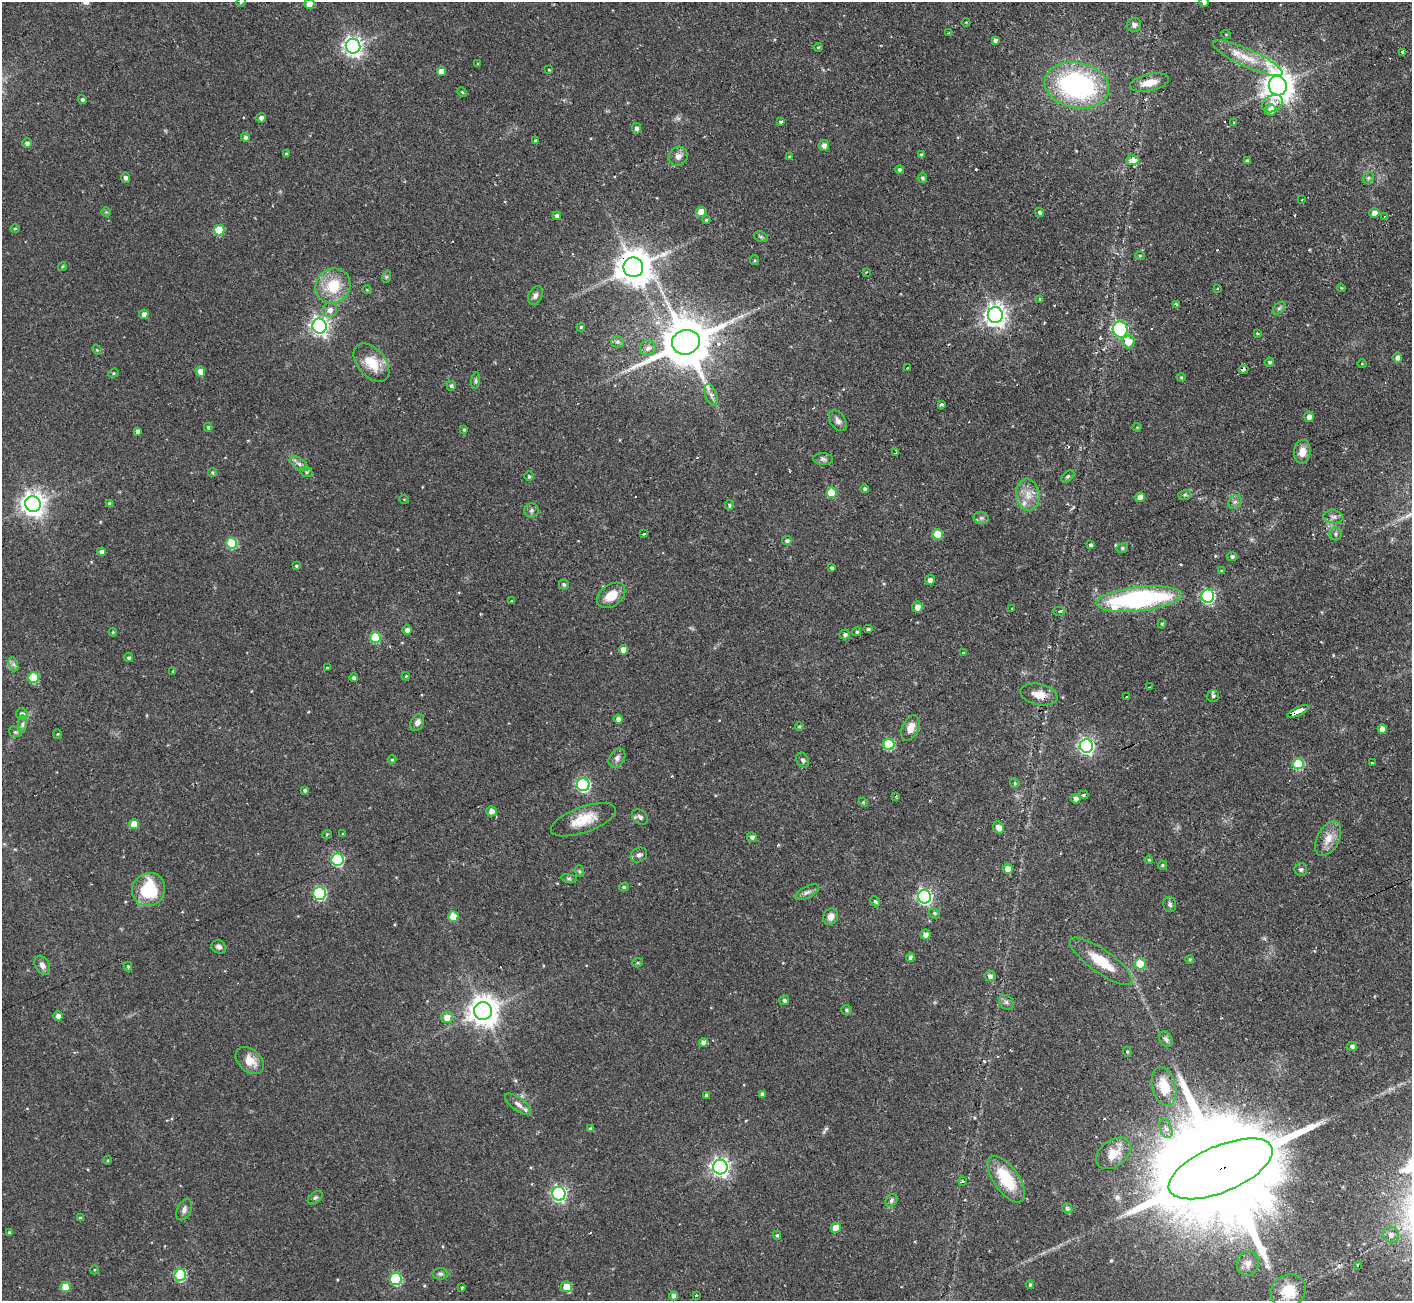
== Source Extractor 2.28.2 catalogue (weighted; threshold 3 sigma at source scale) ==
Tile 10 of 4 x 4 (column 2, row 3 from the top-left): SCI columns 1411-2820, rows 1447-2745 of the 5641 x 5624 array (HDU 1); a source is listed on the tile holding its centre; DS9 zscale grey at full resolution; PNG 1414 x 1303 px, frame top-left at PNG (2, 2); each listed source drawn as its Kron ellipse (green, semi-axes under 4 px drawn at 4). Shown black and unused: <1% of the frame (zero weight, under 2 of 3 exposures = <1% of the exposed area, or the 3 px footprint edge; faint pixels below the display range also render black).
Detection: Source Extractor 2.28.2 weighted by HDU 2 'WHT'; one run over the whole footprint, this tile lists its part. Background 0.0722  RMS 0.0059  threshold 0.0263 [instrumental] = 3 sigma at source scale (4.5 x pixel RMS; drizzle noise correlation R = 1.50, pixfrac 1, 0.05/0.05 arcsec/px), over >= 5 px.
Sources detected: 283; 1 too faint to see at this stretch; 1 inside a brighter object's white glare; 12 cosmic-ray / hot-pixel residue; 1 long thin detection or spike segment (spike, bleed or trail) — neither listed nor drawn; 3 inside a brighter listed object's ellipse — not listed separately; the other 265 listed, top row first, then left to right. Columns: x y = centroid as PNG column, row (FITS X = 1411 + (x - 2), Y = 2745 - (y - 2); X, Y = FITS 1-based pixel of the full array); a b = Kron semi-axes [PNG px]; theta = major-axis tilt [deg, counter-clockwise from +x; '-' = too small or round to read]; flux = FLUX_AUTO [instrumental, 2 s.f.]
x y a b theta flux
241 2 5 4 - 0.57
1204 2 5 4 - 1.8
309 4 5 5 - 5.8
966 22 4 3 - 0.44
1134 25 7 7 - 2.1
948 33 3 3 - 1.3
1226 34 5 3 - 0.47
995 40 4 4 - 1.6
353 46 7 7 - 280
818 47 4 4 - 0.69
1403 52 4 3 - 3.9
1248 58 38 9 -24 14
478 63 4 2 - 0.42
549 70 4 3 - 0.48
441 71 4 4 - 5.1
1150 83 19 8 12 8
1077 85 32 23 -11 110
1278 86 10 9 - 860
462 92 5 4 - 0.64
82 100 4 4 - 1.3
1272 104 11 8 28 4.9
1271 110 5 5 - 7.2
261 118 5 5 - 2
780 121 3 3 - 5.6
1234 123 3 3 - 1.6
636 128 5 4 - 1.7
245 137 4 4 - 1.4
536 141 4 3 - 1.1
27 143 5 5 - 2
824 145 5 5 - 3
286 154 4 3 - 0.71
921 155 4 4 - 1.5
678 156 10 9 - 3.3
789 156 3 3 - 0.55
1133 160 6 5 - 5.5
1247 161 4 4 - 1.3
899 170 4 4 - 1.5
125 178 5 4 - 1.8
922 178 5 4 - 1.3
1368 178 6 5 - 1.2
1302 200 3 2 - 0.96
106 212 5 4 - 0.69
701 212 5 5 - 10
1039 212 5 4 - 1.4
1374 213 5 5 - 4.6
557 216 4 4 - 1.8
1384 216 3 3 - 0.77
706 220 4 4 - 0.69
15 228 5 3 - 0.62
219 230 5 5 - 23
761 237 7 5 -18 1.1
1140 256 5 4 - 0.71
755 260 5 4 - 0.68
62 267 4 3 - 0.56
633 267 10 10 - 1300
866 272 3 2 - 0.81
386 277 6 4 72 0.86
333 286 18 17 - 20
1341 288 4 3 - 0.59
1217 289 3 2 - 0.67
367 290 4 3 - 0.48
535 295 10 6 64 2.3
1040 299 4 4 - 0.78
1176 305 3 3 - 1.7
1279 308 7 4 45 1.3
330 310 7 7 - 3.5
144 314 4 4 - 3.4
995 315 8 7 - 400
320 326 7 7 - 240
581 327 4 4 - 0.71
1120 329 8 7 - 70
1257 333 4 3 - 0.63
618 342 6 5 - 1.2
686 342 14 12 17 3100
1128 342 6 6 - 8.3
648 348 8 7 - 2.8
97 350 5 4 - 0.62
1397 357 5 5 - 2.5
1269 362 5 4 - 1.2
371 363 22 13 -49 14
1362 364 4 3 - 0.45
907 368 2 2 - 0.59
1243 370 5 4 - 6.9
200 372 5 5 - 5.2
113 373 5 4 - 0.76
1181 377 4 4 - 0.68
475 380 8 4 82 1.1
451 386 5 4 - 0.95
711 395 11 5 -71 2.5
941 405 4 3 - 1.5
1309 417 5 5 - 3.4
838 421 12 7 -55 2.7
208 427 4 4 - 0.94
1137 427 4 4 - 0.6
464 430 4 4 - 0.82
137 431 4 3 - 2
1302 452 12 8 82 5.8
896 453 3 3 - 1.7
823 459 10 6 -2 1.8
299 464 10 5 -37 2.2
212 472 4 4 - 0.96
306 472 6 5 - 0.96
529 476 5 5 - 0.86
1068 476 7 4 41 1
865 489 4 4 - 1.3
831 493 5 5 - 20
1028 495 16 11 -82 7.5
1185 495 6 5 - 0.98
1140 497 4 4 - 5.3
404 499 4 3 - 0.46
1235 502 7 6 - 1.7
33 504 8 7 - 480
110 504 4 4 - 2
729 505 5 4 - 0.87
531 511 7 7 - 1.6
1333 517 10 6 -8 2.4
981 518 8 6 -19 1.5
644 533 4 3 - 2.7
937 534 5 5 - 15
1336 534 6 6 - 1.4
787 541 5 4 - 1.3
231 543 5 5 - 30
1090 545 3 3 - 1.1
1122 548 6 5 - 1.2
102 552 4 4 - 2.3
1232 556 5 4 - 1.5
296 566 4 4 - 0.74
831 568 4 4 - 1.1
1221 571 4 4 - 0.7
930 580 5 5 - 2.4
564 584 5 5 - 1.2
611 595 16 10 37 9.6
1208 596 6 6 - 110
1139 599 43 12 6 110
512 601 3 3 - 3.8
917 607 5 5 - 4.3
1012 608 3 2 - 0.87
1059 611 6 3 -1 0.99
1162 624 5 4 - 0.77
868 629 5 3 - 1.1
407 630 5 4 - 2.3
113 632 4 4 - 0.63
857 632 4 4 - 1.1
845 635 5 5 - 1.6
375 637 5 5 - 27
623 650 4 4 - 5
963 652 3 3 - 0.89
129 658 4 4 - 1.3
13 664 7 4 -71 1.4
327 668 3 3 - 1.4
173 671 3 3 - 0.59
406 676 4 3 - 0.52
34 678 5 5 - 26
354 678 4 4 - 1.6
1150 687 3 3 - 1.2
1039 695 19 10 -12 7.3
1213 696 6 5 - 1.2
1127 697 2 2 - 0.64
1298 711 11 3 25 41
22 714 6 5 - 2.3
618 719 5 4 - 2.8
417 722 9 6 65 3
22 724 8 4 82 1.6
799 726 4 3 - 0.78
910 728 13 8 65 6.3
1382 729 5 4 - 4.6
15 732 7 5 -20 1
58 734 5 3 - 0.53
889 745 5 5 - 39
1086 746 7 6 - 160
617 758 10 7 57 2.6
392 760 4 4 - 0.63
803 760 8 6 -59 1.6
1372 763 4 3 - 0.63
1298 764 5 5 - 32
1015 783 5 4 - 0.7
583 785 6 6 - 85
305 790 4 4 - 1.3
1083 795 5 4 - 1.2
896 796 4 3 - 0.65
1076 799 4 4 - 2.6
863 802 5 3 - 0.56
491 811 5 5 - 3.6
640 817 9 6 -42 2.1
583 820 34 13 19 14
134 824 5 5 - 9.9
998 828 6 5 - 4.5
327 834 5 3 - 0.54
343 834 3 3 - 0.52
752 837 5 5 - 1.8
1328 839 18 11 63 7.5
639 855 9 7 31 2
337 860 6 6 - 61
1149 860 4 4 - 0.66
1162 865 5 4 - 0.86
1008 869 5 5 - 5.6
1301 870 6 6 - 1.2
579 871 6 4 -72 0.86
569 878 8 4 -8 1
624 887 5 4 - 0.93
149 890 17 16 - 33
807 892 13 5 27 2.4
319 893 6 6 - 68
925 897 7 6 - 140
875 901 5 4 - 1.2
1170 904 7 6 - 1.5
935 913 5 4 - 0.98
453 917 5 5 - 12
831 917 8 7 - 4.1
925 935 5 5 - 3.1
219 947 8 6 -28 2
910 957 4 4 - 1.8
1190 959 4 4 - 0.93
1101 961 37 11 -35 19
638 963 5 4 - 0.81
1140 964 5 5 - 21
42 965 10 7 -61 3.1
128 966 5 4 - 1.1
990 976 5 5 - 2.7
784 1000 5 4 - 1.7
1006 1002 8 6 -45 1.7
846 1010 5 5 - 1
483 1011 9 9 - 860
58 1016 5 4 - 2.5
447 1017 6 5 - 5.3
1166 1039 8 6 -64 1.9
703 1042 4 4 - 3.8
1352 1046 5 4 - 1.9
1127 1052 5 4 - 0.74
250 1060 16 11 -41 7.5
1164 1086 20 11 -75 13
762 1094 4 4 - 1.7
706 1095 4 4 - 1.2
518 1104 16 6 -37 3.5
590 1129 4 4 - 1.3
1166 1129 10 6 -71 2.6
1113 1153 19 13 38 9.1
108 1160 4 3 - 0.6
720 1167 7 7 - 240
1221 1169 56 23 23 30000
1006 1179 27 12 -55 26
963 1181 4 4 - 0.87
559 1194 7 6 - 140
315 1198 8 5 39 1.4
891 1201 7 5 51 1.4
1067 1208 5 5 - 1.5
184 1209 11 6 66 2.4
80 1218 4 3 - 1.3
836 1228 5 5 - 9.6
9 1232 3 3 - 0.84
777 1235 4 4 - 0.93
1391 1235 8 7 - 3.3
1248 1263 12 11 - 4.7
1357 1265 3 2 - 0.63
94 1270 4 3 - 0.52
440 1274 8 5 -2 1.4
180 1275 6 5 - 48
396 1279 6 6 - 50
1030 1284 4 3 - 0.93
65 1287 5 5 - 14
462 1287 3 3 - 0.97
566 1287 5 5 - 9.9
1288 1291 18 16 35 14
674 1296 4 4 - 2.6
696 1296 3 3 - 2.5
Overlapping masked pixels (flux is a lower limit): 4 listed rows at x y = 633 267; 1039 695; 1298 711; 1221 1169
Isophote crosses this tile's border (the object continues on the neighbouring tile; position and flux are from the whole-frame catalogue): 3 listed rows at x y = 241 2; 1204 2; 309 4